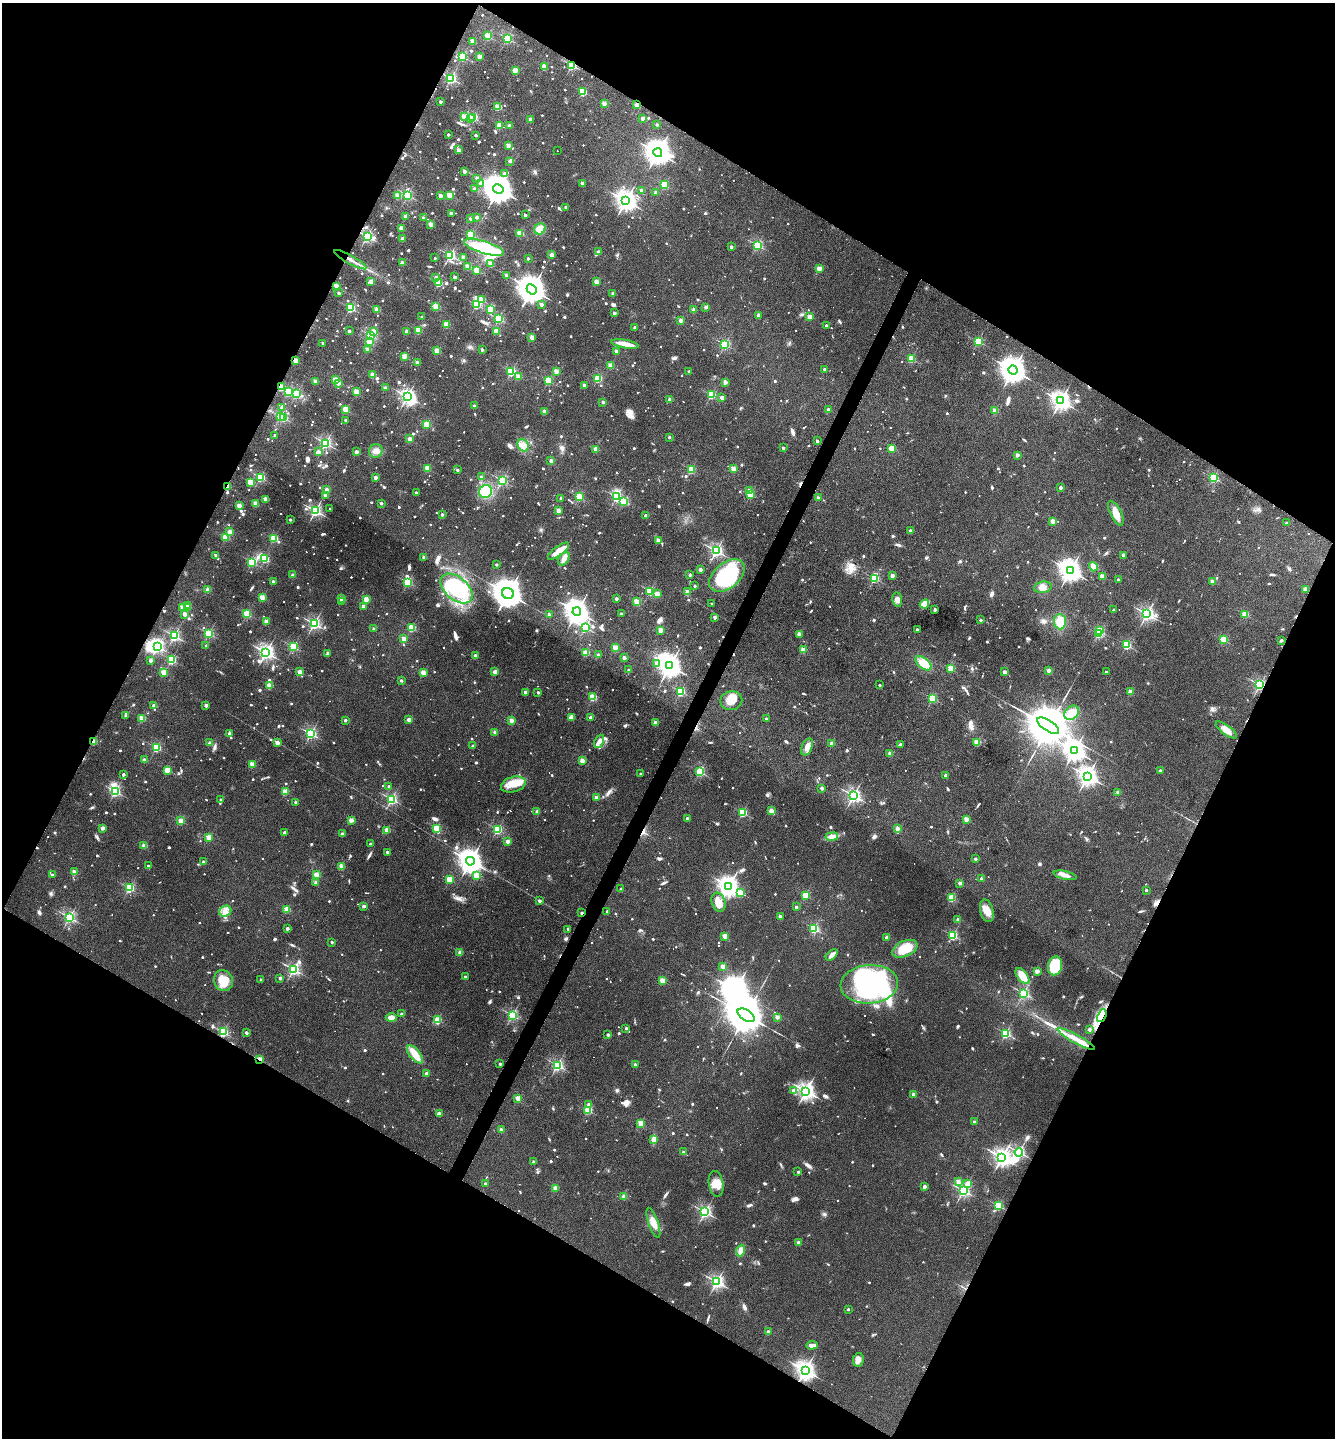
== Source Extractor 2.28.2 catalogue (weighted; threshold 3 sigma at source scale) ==
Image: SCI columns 146-5474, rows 4-5745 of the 5756 x 5746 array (HDU 1 of 3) = the unmasked area's bounding box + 8 px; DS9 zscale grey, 4 x 4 block average (1 PNG px = mean of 4 x 4 image px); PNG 1337 x 1440 px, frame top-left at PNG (2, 3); each listed source drawn as its Kron ellipse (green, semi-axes under 4 px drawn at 4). Shown black and unused: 47% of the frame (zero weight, under 3 of 4 exposures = <1% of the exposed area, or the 3 px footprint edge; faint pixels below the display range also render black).
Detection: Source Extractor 2.28.2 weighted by HDU 2 'WHT'. Background 0.1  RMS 0.0084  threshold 0.0378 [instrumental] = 3 sigma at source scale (4.5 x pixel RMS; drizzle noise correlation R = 1.50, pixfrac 1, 0.05/0.05 arcsec/px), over >= 5 px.
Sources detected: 1639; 10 too faint to see at this stretch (4 x 4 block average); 11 inside a brighter object's white glare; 15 cosmic-ray / hot-pixel residue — neither listed nor drawn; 13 coinciding with a brighter row at this scale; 42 inside a brighter listed object's ellipse — not listed separately; of the other 1548, all 500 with FLUX_AUTO >= 27.3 (the completeness limit of this list) listed and drawn (1048 fainter detections not listed), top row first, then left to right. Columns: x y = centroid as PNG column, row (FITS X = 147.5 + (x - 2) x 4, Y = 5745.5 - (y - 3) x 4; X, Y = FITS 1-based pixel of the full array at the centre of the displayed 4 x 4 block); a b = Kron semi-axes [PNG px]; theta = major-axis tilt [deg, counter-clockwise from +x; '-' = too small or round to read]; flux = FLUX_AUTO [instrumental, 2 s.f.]
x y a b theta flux
488 36 2 2 - 360
507 38 2 2 - 680
473 41 2 2 - 160
462 56 2 2 - 570
479 57 2 2 - 150
572 65 2 2 - 710
544 67 2 2 - 210
515 70 2 2 - 150
451 78 2 2 - 930
583 92 2 2 - 360
441 102 2 2 - 41
604 103 2 2 - 150
637 105 2 2 - 140
498 107 2 2 - 260
464 117 2 2 - 250
473 117 2 2 - 510
471 118 2 2 - 33
643 118 2 2 - 77
530 119 2 2 - 79
499 125 2 2 - 150
657 125 2 2 - 32
509 126 2 2 - 93
448 134 2 2 - 39
476 135 2 2 - 42
508 145 2 2 - 120
459 150 2 2 - 95
558 151 2 2 - 120
658 153 4 3 - 6900
510 161 2 2 - 59
464 171 2 2 - 58
504 173 2 2 - 48
477 178 2 2 - 72
481 183 2 2 - 63
582 183 2 2 - 48
665 185 2 2 - 410
474 189 2 2 - 44
498 189 5 4 - 14000
641 190 2 2 - 62
656 192 2 2 - 68
408 195 2 2 - 650
450 195 2 2 - 200
398 196 2 2 - 170
440 196 2 2 - 81
626 201 3 3 - 4100
566 207 2 2 - 34
451 213 2 2 - 72
525 215 2 2 - 39
405 216 2 2 - 82
477 217 2 2 - 72
423 218 2 2 - 69
471 218 2 2 - 68
431 224 2 2 - 140
401 228 2 2 - 140
540 229 6 5 - 63
520 233 2 2 - 280
470 234 2 2 - 400
367 236 2 2 - 1100
402 239 2 2 - 78
757 245 2 2 - 750
484 247 21 6 -17 310
731 247 2 2 - 48
599 252 2 2 - 82
450 255 2 2 - 940
551 255 2 2 - 120
463 257 2 2 - 84
435 258 2 2 - 28
528 258 2 2 - 32
350 260 18 2 -29 34
402 263 2 2 - 110
490 264 2 2 - 180
468 267 2 2 - 170
819 269 2 2 - 190
477 270 2 2 - 350
506 276 2 2 - 63
436 277 2 2 - 48
455 277 2 2 - 54
371 282 2 2 - 150
596 282 2 2 - 150
438 283 2 2 - 320
337 286 2 2 - 130
532 289 5 4 - 12000
338 293 2 2 - 33
613 293 2 2 - 61
482 300 2 2 - 200
541 304 2 2 - 68
476 305 2 2 - 500
436 307 2 2 - 320
706 307 2 2 - 52
350 308 2 2 - 610
377 309 2 2 - 170
490 309 3 2 - 130
694 310 2 2 - 110
614 313 2 2 - 56
758 315 2 2 - 60
422 317 2 2 - 37
810 317 2 2 - 180
499 319 2 2 - 590
681 320 2 2 - 110
446 325 2 2 - 230
826 325 2 2 - 39
635 327 2 2 - 59
418 330 2 2 - 250
349 331 2 2 - 39
407 331 2 2 - 100
496 331 2 2 - 230
374 332 2 2 - 180
370 335 2 2 - 540
532 337 2 2 - 140
369 341 2 2 - 210
978 341 2 2 - 480
323 343 2 2 - 35
625 344 14 3 -10 62
725 344 2 2 - 680
368 349 2 2 - 110
482 350 2 2 - 49
437 351 2 2 - 210
616 351 2 2 - 68
404 356 2 2 - 200
911 358 2 2 - 280
295 360 2 2 - 140
417 363 2 2 - 82
611 365 2 2 - 190
825 369 2 2 - 43
1013 370 5 4 - 7900
556 371 2 2 - 140
511 372 2 2 - 560
689 372 2 2 - 32
372 375 2 2 - 140
519 376 2 2 - 140
598 379 2 2 - 360
335 380 2 2 - 230
315 381 2 2 - 120
548 381 2 2 - 410
725 382 2 2 - 120
339 383 2 2 - 41
584 385 2 2 - 68
281 387 2 2 - 260
385 388 2 2 - 54
288 392 2 2 - 340
356 392 2 2 - 230
296 394 2 2 - 590
711 395 2 2 - 480
407 396 2 2 - 1600
722 398 2 2 - 96
670 400 2 2 - 95
1061 401 3 3 - 3400
603 402 2 2 - 54
474 406 2 2 - 43
282 407 2 2 - 33
346 410 2 2 - 290
828 410 2 2 - 80
995 411 2 2 - 170
544 412 2 2 - 110
280 416 2 2 - 530
284 418 2 2 - 230
346 420 2 2 - 34
427 424 2 2 - 290
275 435 2 2 - 33
669 437 2 2 - 31
410 439 2 2 - 130
817 441 2 2 - 45
325 443 2 2 - 1100
523 445 6 5 - 30
783 448 2 2 - 42
892 448 2 2 - 260
596 449 2 2 - 130
376 451 7 6 - 34
318 452 2 2 - 71
356 452 2 2 - 79
1017 455 2 2 - 80
551 461 2 2 - 97
427 468 2 2 - 220
733 469 2 2 - 190
457 470 2 2 - 35
691 470 2 2 - 340
260 477 2 2 - 620
375 477 2 2 - 89
481 477 2 2 - 73
1213 478 2 2 - 610
502 480 2 2 - 770
251 482 2 2 - 280
228 486 2 2 - 200
1061 487 2 2 - 62
327 489 2 2 - 83
749 490 2 2 - 54
486 491 7 6 - 210
416 493 2 2 - 28
325 495 2 2 - 52
750 495 2 2 - 380
579 497 2 2 - 440
616 497 2 2 - 640
561 498 2 2 - 30
818 498 2 2 - 67
266 499 2 2 - 140
624 501 2 2 - 420
381 503 2 2 - 47
256 504 2 2 - 190
239 506 2 2 - 150
330 509 2 2 - 28
558 510 2 2 - 120
315 511 2 2 - 1400
1116 513 13 5 -64 61
442 515 2 2 - 35
646 515 2 2 - 66
290 520 2 2 - 29
1052 521 2 2 - 130
1287 523 2 2 - 43
910 531 2 2 - 60
230 532 2 2 - 160
225 537 2 2 - 270
274 538 2 2 - 350
658 540 2 2 - 98
558 551 13 5 36 76
716 551 2 2 - 1400
1123 555 2 2 - 62
216 556 2 2 - 69
423 557 2 2 - 40
265 559 2 2 - 370
564 559 7 5 52 29
252 562 2 2 - 510
496 565 2 2 - 30
1093 567 5 3 - 29
700 569 2 2 - 68
1070 570 4 3 - 5400
293 575 2 2 - 67
690 575 2 2 - 34
727 576 20 12 40 460
892 576 2 2 - 96
1102 576 2 2 - 170
874 578 2 2 - 550
1118 579 2 2 - 28
1213 581 2 2 - 130
273 582 2 2 - 81
408 582 2 2 - 540
695 586 2 2 - 33
1043 587 9 5 10 34
208 589 2 2 - 150
457 589 19 11 -40 450
1306 589 2 2 - 120
650 591 2 2 - 430
687 592 2 2 - 140
508 593 6 5 - 14000
657 594 2 2 - 130
262 598 2 2 - 240
341 598 2 2 - 110
616 598 2 2 - 53
366 599 2 2 - 180
897 600 7 5 -83 28
342 601 2 2 - 45
637 602 2 2 - 290
712 604 2 2 - 29
924 604 5 3 - 91
187 606 2 2 - 120
363 606 2 2 - 68
182 607 2 2 - 91
188 608 2 2 - 41
935 610 2 2 - 65
1113 610 2 2 - 30
577 612 4 3 - 5700
185 614 2 2 - 110
247 614 2 2 - 430
549 614 2 2 - 61
621 614 2 2 - 33
1147 614 2 2 - 1600
1245 614 2 2 - 250
715 617 2 2 - 74
981 620 2 2 - 43
266 621 2 2 - 130
1060 622 7 6 - 90
314 624 2 2 - 1200
585 627 2 2 - 740
412 628 2 2 - 330
373 629 2 2 - 27
661 630 2 2 - 180
917 630 2 2 - 47
1100 631 2 2 - 260
209 633 2 2 - 580
799 634 2 2 - 110
1099 634 2 2 - 400
174 636 2 2 - 1000
404 639 2 2 - 160
1224 640 2 2 - 350
1281 640 2 2 - 45
1127 645 2 2 - 470
157 646 3 3 - 1000
206 646 2 2 - 27
293 647 2 2 - 610
615 648 2 2 - 210
803 650 2 2 - 200
266 652 2 2 - 2100
328 653 2 2 - 61
586 653 2 2 - 230
598 655 2 2 - 50
475 656 2 2 - 76
624 658 2 2 - 70
150 660 2 2 - 79
171 660 2 2 - 550
657 663 2 2 - 53
923 663 9 5 -38 82
670 666 4 3 - 5700
950 668 2 2 - 240
628 670 2 2 - 29
1049 670 2 2 - 94
164 672 2 2 - 210
300 672 2 2 - 170
495 672 2 2 - 140
1004 672 2 2 - 83
1106 672 2 2 - 30
423 673 2 2 - 200
401 681 2 2 - 34
880 685 2 2 - 32
1260 685 2 2 - 1100
270 686 2 2 - 200
680 691 2 2 - 500
525 692 2 2 - 66
538 692 2 2 - 36
1130 692 2 2 - 110
593 697 2 2 - 350
933 698 2 2 - 440
731 701 11 9 10 74
206 705 2 2 - 69
154 706 2 2 - 99
1072 713 8 6 44 70
125 715 2 2 - 27
572 717 4 3 - 28
590 717 2 2 - 61
142 718 2 2 - 230
766 719 2 2 - 33
345 720 2 2 - 43
409 720 2 2 - 90
511 720 2 2 - 140
656 723 2 2 - 80
1048 726 12 5 -33 49000
1226 730 12 5 -37 53
495 732 2 2 - 88
229 733 2 2 - 45
311 734 2 2 - 880
599 741 7 4 63 33
94 742 2 2 - 260
277 742 2 2 - 120
977 742 2 2 - 270
210 743 2 2 - 74
832 744 2 2 - 110
900 745 2 2 - 73
473 746 2 2 - 55
156 747 2 2 - 530
807 747 9 5 66 40
1074 750 3 3 - 4500
890 753 2 2 - 110
144 760 2 2 - 84
582 761 2 2 - 150
252 764 2 2 - 200
167 770 2 2 - 240
1160 771 2 2 - 48
700 772 2 2 - 590
123 774 2 2 - 46
641 774 2 2 - 33
945 775 2 2 - 51
1088 776 3 3 - 3700
513 784 12 7 16 70
389 787 2 2 - 48
822 788 2 2 - 50
115 791 2 2 - 770
285 791 2 2 - 240
1118 792 2 2 - 64
853 795 2 2 - 1600
596 798 2 2 - 97
221 799 2 2 - 31
391 799 2 2 - 930
296 802 2 2 - 65
771 811 2 2 - 170
537 812 2 2 - 62
743 812 2 2 - 500
687 818 2 2 - 39
966 819 2 2 - 150
351 820 2 2 - 150
181 821 2 2 - 250
103 828 2 2 - 100
437 828 2 2 - 450
497 829 2 2 - 620
897 829 2 2 - 130
387 830 2 2 - 190
284 832 2 2 - 38
342 834 2 2 - 66
832 836 6 4 9 48
209 837 2 2 - 230
508 841 2 2 - 110
370 844 2 2 - 44
144 846 2 2 - 150
387 852 2 2 - 36
975 859 2 2 - 39
470 861 4 4 - 6000
203 862 2 2 - 53
148 866 2 2 - 38
341 866 2 2 - 180
74 872 2 2 - 130
52 875 2 2 - 28
316 875 2 2 - 230
1065 875 12 4 -12 31
476 876 2 2 - 220
981 879 2 2 - 40
449 880 2 2 - 310
316 882 2 2 - 66
960 883 2 2 - 61
729 886 3 3 - 3500
129 888 2 2 - 620
621 889 2 2 - 35
1146 890 2 2 - 28
741 893 3 2 - 230
805 895 2 2 - 300
951 898 2 2 - 370
539 901 2 2 - 42
719 902 10 6 -68 56
364 906 2 2 - 79
796 907 2 2 - 52
287 909 2 2 - 210
225 911 6 5 - 32
607 911 2 2 - 32
987 911 11 6 -75 49
581 913 2 2 - 34
69 917 2 2 - 1100
780 917 2 2 - 79
958 920 2 2 - 78
287 928 2 2 - 53
814 928 2 2 - 590
568 929 2 2 - 30
953 935 2 2 - 660
724 936 2 2 - 180
887 937 2 2 - 79
332 942 2 2 - 30
905 949 13 7 24 130
460 952 2 2 - 130
832 955 7 3 43 33
1055 966 9 7 77 310
723 967 2 2 - 160
293 969 2 2 - 1200
1037 971 2 2 - 140
1023 976 9 5 -51 71
465 977 2 2 - 36
280 978 2 2 - 45
261 980 2 2 - 30
223 981 10 9 - 120
663 981 2 2 - 200
869 984 29 19 5 820
1024 993 2 2 - 920
402 1014 2 2 - 53
512 1015 2 2 - 890
746 1015 9 5 -33 32000
1102 1016 7 3 68 28
777 1017 2 2 - 86
391 1018 6 3 0 43
438 1020 2 2 - 270
626 1028 2 2 - 34
1090 1029 2 2 - 53
223 1032 2 2 - 660
246 1033 2 2 - 52
1006 1033 2 2 - 720
608 1035 2 2 - 48
1076 1039 21 3 -28 87
415 1054 11 5 -51 87
260 1059 2 2 - 160
500 1064 2 2 - 40
635 1064 2 2 - 43
557 1065 2 2 - 890
426 1073 2 2 - 54
793 1090 2 2 - 48
806 1091 3 3 - 2700
913 1094 2 2 - 75
518 1098 2 2 - 180
589 1104 2 2 - 36
588 1110 2 2 - 400
439 1114 2 2 - 89
974 1122 2 2 - 29
641 1123 2 2 - 280
501 1130 2 2 - 100
654 1140 4 3 - 58
683 1152 2 2 - 41
1019 1152 4 2 - 1200
1002 1157 3 3 - 3000
534 1162 2 2 - 82
798 1172 2 2 - 30
958 1182 2 2 - 87
485 1184 2 2 - 40
716 1184 13 7 -80 59
968 1184 2 2 - 160
924 1186 2 2 - 58
555 1188 2 2 - 190
963 1191 2 2 - 1200
624 1196 2 2 - 130
998 1206 2 2 - 540
705 1212 2 2 - 1300
653 1223 16 5 -71 54
798 1242 2 2 - 75
741 1250 6 4 68 36
717 1282 2 2 - 1500
848 1309 2 2 - 30
768 1332 2 2 - 87
812 1345 6 3 4 31
858 1360 7 5 78 28
805 1370 3 3 - 3500
Overlapping masked pixels (flux is a lower limit): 12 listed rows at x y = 572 65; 637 105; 350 260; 295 360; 281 387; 228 486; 1260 685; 94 742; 581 913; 1102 1016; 260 1059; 805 1370
Diffuse or blended objects may show on this block-average render without a row.